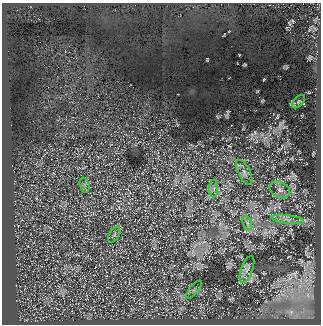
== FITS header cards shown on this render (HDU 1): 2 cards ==
NAXIS1  =                  319
NAXIS2  =                  322

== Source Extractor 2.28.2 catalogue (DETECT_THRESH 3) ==
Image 319 x 322 px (HDU 1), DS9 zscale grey, 1 PNG px = 1 image px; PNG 323 x 326 px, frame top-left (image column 1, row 322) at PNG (2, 3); each listed source drawn as its Kron ellipse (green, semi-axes under 4 px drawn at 4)
Background 201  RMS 36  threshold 107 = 3 sigma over >= 5 px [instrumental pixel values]
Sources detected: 10; all 10 listed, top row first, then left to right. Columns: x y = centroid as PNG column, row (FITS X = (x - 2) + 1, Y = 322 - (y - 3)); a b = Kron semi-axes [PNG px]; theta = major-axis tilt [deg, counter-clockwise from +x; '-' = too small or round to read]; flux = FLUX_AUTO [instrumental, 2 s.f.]
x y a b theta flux
299 102 8 4 46 4300
244 172 14 6 -63 11000
85 185 7 4 -75 6600
214 188 9 4 -90 6800
280 190 11 7 -29 14000
288 219 16 4 -7 14000
247 223 7 4 -71 7000
114 235 8 5 59 6100
247 269 14 5 69 12000
194 290 11 3 50 5600